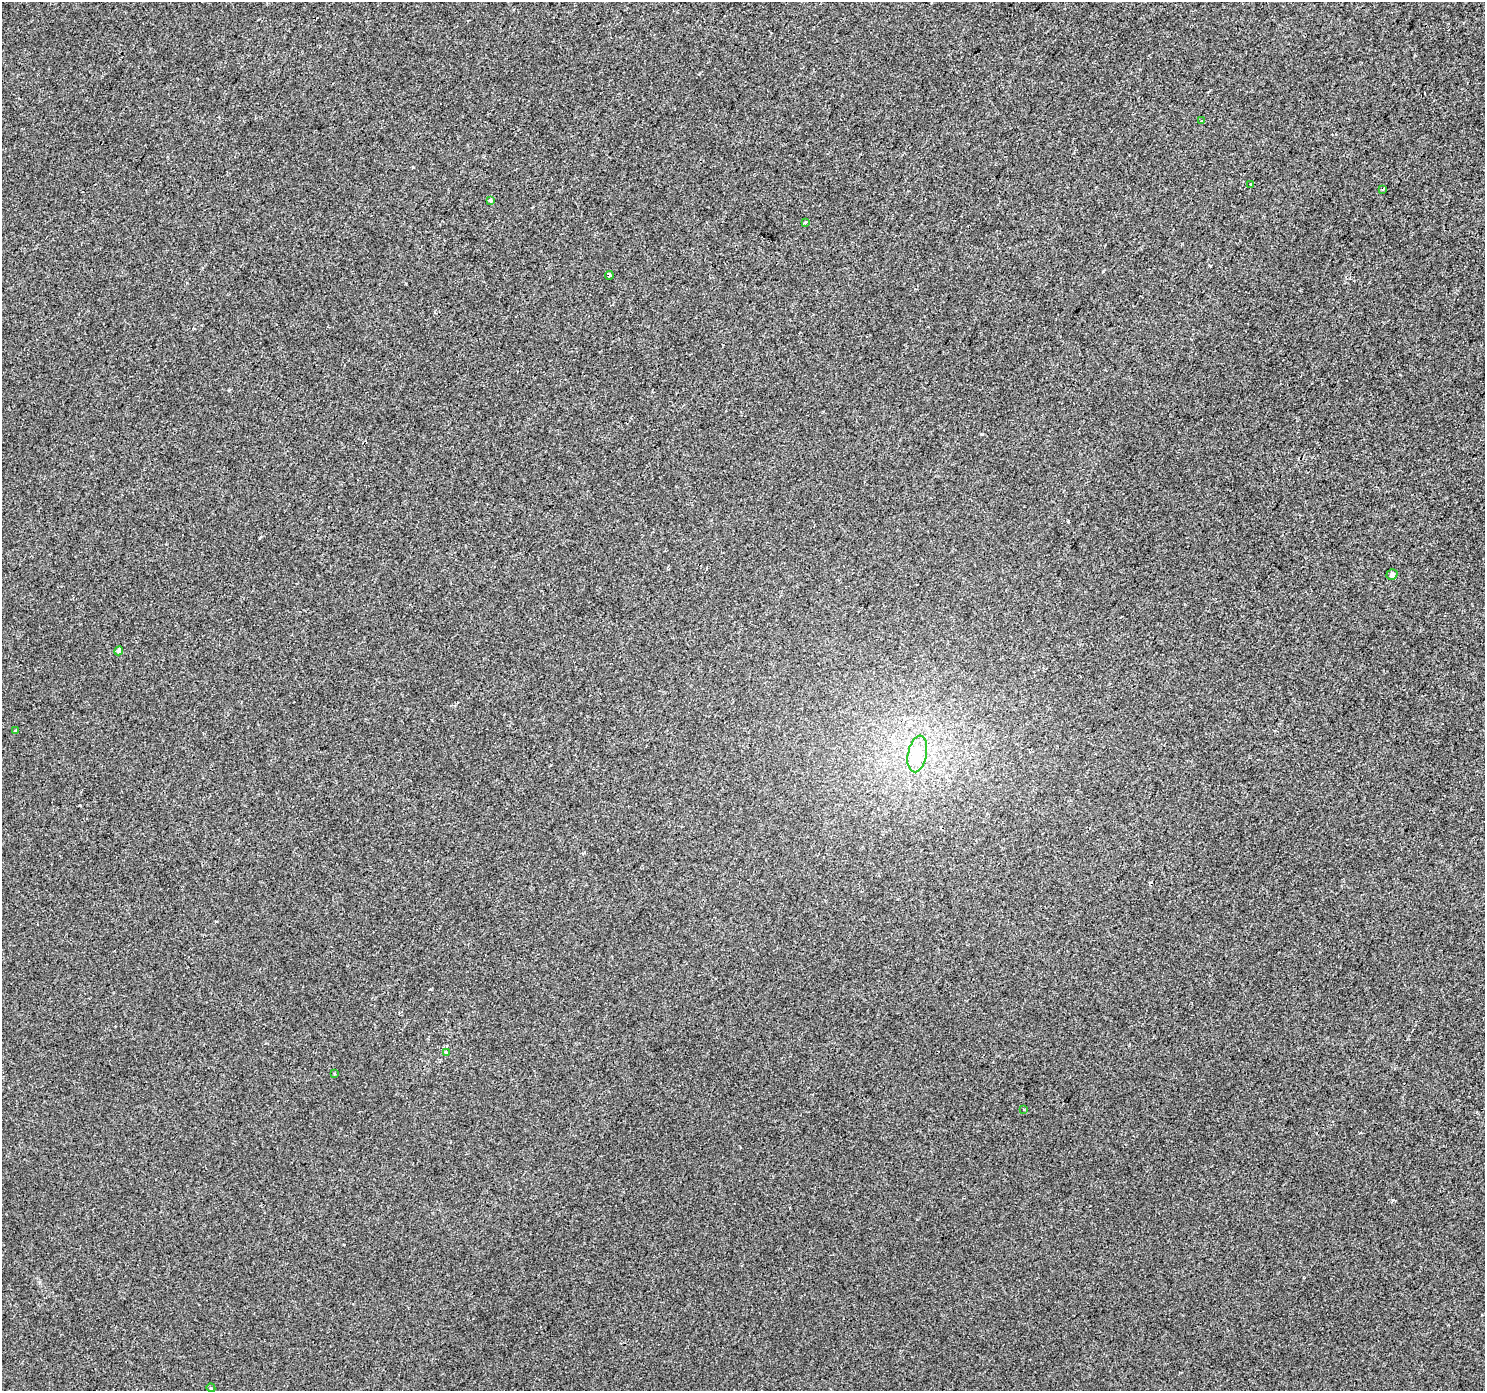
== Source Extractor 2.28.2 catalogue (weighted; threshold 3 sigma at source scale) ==
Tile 10 of 4 x 4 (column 2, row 3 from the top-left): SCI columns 1483-2965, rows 1574-2962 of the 5936 x 5989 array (HDU 1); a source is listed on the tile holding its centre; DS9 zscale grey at full resolution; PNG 1487 x 1393 px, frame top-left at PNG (2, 2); each listed source drawn as its Kron ellipse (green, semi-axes under 4 px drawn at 4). Shown black and unused: <1% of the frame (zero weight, under 2 of 3 exposures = <1% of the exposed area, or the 3 px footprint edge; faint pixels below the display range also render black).
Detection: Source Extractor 2.28.2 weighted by HDU 2 'WHT'; one run over the whole footprint, this tile lists its part. Background 4.00e-04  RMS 0.0042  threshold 0.019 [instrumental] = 3 sigma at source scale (4.5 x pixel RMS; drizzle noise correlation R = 1.50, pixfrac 1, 0.0396/0.0396 arcsec/px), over >= 5 px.
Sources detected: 14; all 14 listed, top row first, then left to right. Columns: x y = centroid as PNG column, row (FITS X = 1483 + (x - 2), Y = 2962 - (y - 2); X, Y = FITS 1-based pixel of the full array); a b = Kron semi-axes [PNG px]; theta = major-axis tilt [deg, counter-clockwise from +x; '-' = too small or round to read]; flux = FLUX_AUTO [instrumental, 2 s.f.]
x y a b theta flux
1201 120 3 3 - 2.4
1251 184 3 3 - 1.5
1383 190 3 3 - 0.61
491 200 3 3 - 1.8
805 223 4 4 - 0.75
609 275 4 3 - 1.2
1392 574 6 5 - 1.5
119 651 4 4 - 1.3
15 731 4 3 - 0.56
917 754 18 9 79 15
447 1052 3 3 - 2.6
334 1074 4 3 - 0.44
1024 1109 4 3 - 0.43
211 1388 4 3 - 0.39
Unlisted compact peaks at least as high as the median listed source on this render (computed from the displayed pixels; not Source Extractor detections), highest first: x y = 1393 1200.